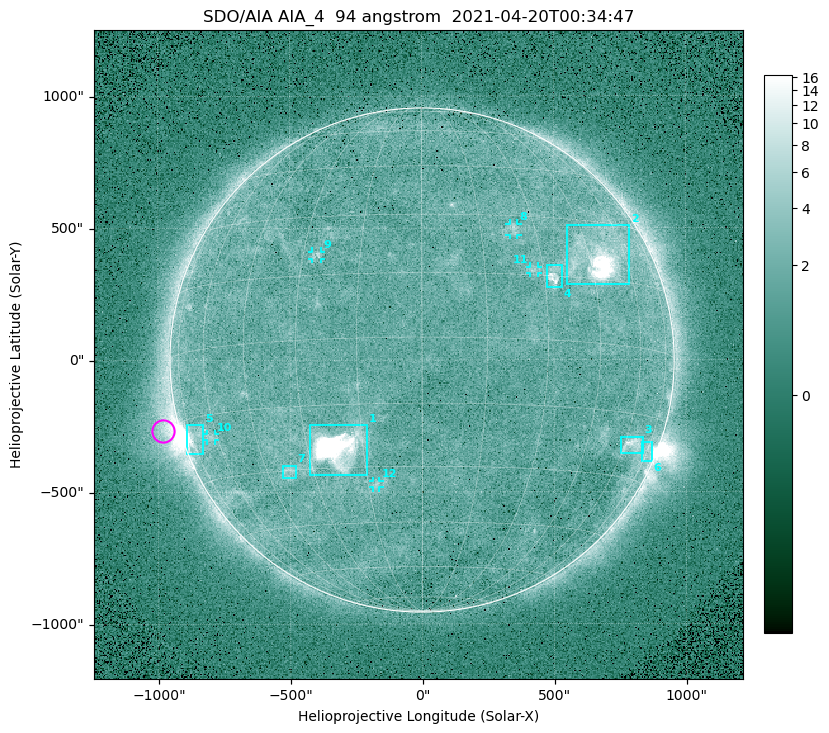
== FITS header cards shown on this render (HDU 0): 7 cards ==
TELESCOP= 'SDO/AIA '
INSTRUME= 'AIA_4   '
WAVELNTH=                   94
WAVEUNIT= 'angstrom'
DATE-OBS= '2021-04-20T00:34:47.14'
CTYPE1  = 'HPLN-TAN'
CTYPE2  = 'HPLT-TAN'

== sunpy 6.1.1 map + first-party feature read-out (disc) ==
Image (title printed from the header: SDO/AIA AIA_4  94 angstrom  2021-04-20T00:34:47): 512 x 512 px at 4.8 arcsec/px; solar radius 955 arcsec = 199 px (full disc in frame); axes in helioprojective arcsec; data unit not stated in the header (colour bar unlabelled)
Orientation: roll -0.138 deg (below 1 deg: not rotated)
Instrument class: DISC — disc imager (sunpy class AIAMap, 94 A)
Bright regions (active regions / flare kernels): reference = the median radial profile (limb darkening/brightening removed); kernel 5 px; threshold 5 sigma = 2.39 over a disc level ~1.7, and >= 1.15x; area >= 9 px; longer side >= 5 px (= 24 arcsec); searched inside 0.97 R_sun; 12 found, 12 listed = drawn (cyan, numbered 1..; 5 of them under ~33 arcsec drawn as corner ticks so the feature stays visible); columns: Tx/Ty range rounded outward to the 10 arcsec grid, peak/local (2 s.f.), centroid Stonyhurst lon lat
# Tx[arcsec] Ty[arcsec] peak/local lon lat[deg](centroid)
1 -430..-210 -440..-240 370 -22 -25
2 550..790 280..510 30 +48 +20
3 750..840 -360..-290 4.9 +64 -22
4 470..530 270..360 5.7 +33 +15
5 -900..-830 -360..-240 7.3 -73 -19
6 830..870 -390..-310 2.9 +74 -23
7 -530..-480 -450..-400 3 -38 -30
8 330..370 470..520 3.2 +24 +26
9 -420..-380 380..410 3.1 -26 +20
10 -820..-780 -300..-280 2.8 -63 -20
11 410..440 330..360 2.8 +27 +16
12 -190..-160 -480..-450 2.9 -13 -34
Off-limb structures (1.02-1.3 R_sun): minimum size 50 px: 9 found; the strongest spans PA ~85..115 deg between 1.02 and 1.21 R_sun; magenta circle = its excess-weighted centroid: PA ~105 deg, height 1.06 R_sun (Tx ~-980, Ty ~-270 arcsec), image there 4.6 x the reference